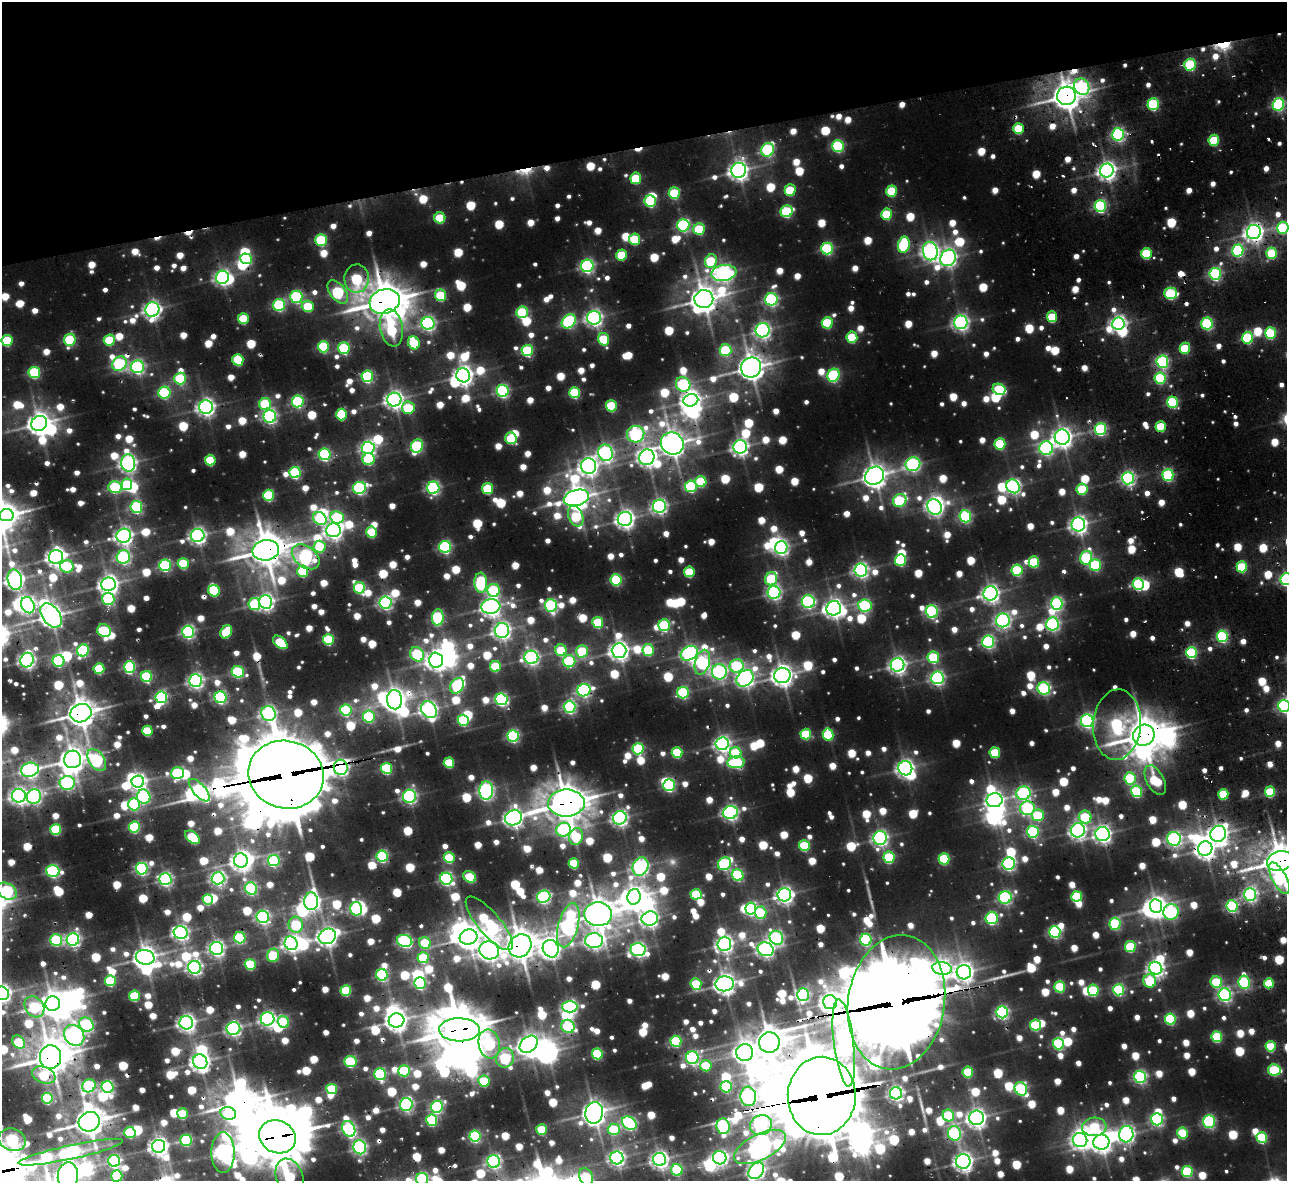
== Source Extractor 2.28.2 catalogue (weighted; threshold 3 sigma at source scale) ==
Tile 3 of 4 x 4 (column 3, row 1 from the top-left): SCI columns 3009-4293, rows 3787-4965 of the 5580 x 5245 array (HDU 1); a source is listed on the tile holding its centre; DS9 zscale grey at full resolution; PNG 1289 x 1183 px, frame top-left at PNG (2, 2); each listed source drawn as its Kron ellipse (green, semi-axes under 4 px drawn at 4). Shown black and unused: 12% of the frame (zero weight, under 2 of 3 exposures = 11% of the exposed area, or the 3 px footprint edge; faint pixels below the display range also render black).
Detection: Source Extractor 2.28.2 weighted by HDU 2 'WHT'; one run over the whole footprint, this tile lists its part. Background 0.0879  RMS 0.03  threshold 0.134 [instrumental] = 3 sigma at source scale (4.5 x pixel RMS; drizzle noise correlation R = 1.50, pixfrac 1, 0.05/0.05 arcsec/px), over >= 5 px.
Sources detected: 1559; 12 too faint to see at this stretch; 97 inside a brighter object's white glare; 20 cosmic-ray / hot-pixel residue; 3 long thin detections or spike segments (spike, bleed or trail) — neither listed nor drawn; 15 inside a brighter listed object's ellipse — not listed separately; of the other 1412, all 500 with FLUX_AUTO >= 204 (the completeness limit of this list) listed and drawn (912 fainter detections not listed), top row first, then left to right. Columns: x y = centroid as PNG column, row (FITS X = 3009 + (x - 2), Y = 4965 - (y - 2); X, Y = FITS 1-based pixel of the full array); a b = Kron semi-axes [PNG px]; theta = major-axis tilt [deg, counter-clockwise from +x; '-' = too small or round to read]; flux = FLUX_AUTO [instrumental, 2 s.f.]
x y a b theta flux
1190 65 6 5 - 380
1082 87 8 7 - 590
1066 96 9 9 - 5200
1153 104 6 5 - 460
1278 104 6 5 - 670
1018 128 5 5 - 210
1118 134 6 6 - 850
1214 140 5 5 - 230
838 146 6 6 - 480
768 150 7 6 - 650
739 170 8 7 - 2100
1107 170 7 6 - 2000
636 178 5 5 - 220
790 190 6 5 - 220
892 191 5 5 - 230
674 193 6 5 - 290
650 201 6 5 - 370
1100 206 6 5 - 620
787 211 6 6 - 400
887 214 5 5 - 250
440 218 5 5 - 210
683 225 6 6 - 640
1283 228 6 5 - 380
699 229 6 5 - 250
1254 232 7 7 - 2100
635 239 5 5 - 240
321 240 6 5 - 410
904 245 8 5 80 340
827 248 6 6 - 510
1238 250 6 5 - 590
930 251 9 7 -79 1600
1146 253 5 5 - 280
1272 253 5 5 - 260
622 255 5 5 - 210
948 258 9 7 58 1500
246 259 6 5 - 420
711 261 7 6 - 310
587 266 6 6 - 890
724 273 12 8 8 1400
1215 274 6 5 - 670
222 277 6 6 - 1300
357 279 14 12 88 390
338 292 13 7 -53 530
1171 293 6 6 - 390
441 295 6 5 - 270
296 297 6 6 - 570
704 299 9 9 - 4300
771 299 6 6 - 760
385 301 15 12 17 7700
279 305 6 6 - 510
308 306 6 5 - 210
152 310 7 7 - 1600
522 312 6 5 - 420
1052 317 5 5 - 210
594 318 7 7 - 1400
243 319 5 5 - 210
569 321 8 6 47 570
961 322 7 6 - 1400
428 323 6 6 - 990
827 323 6 5 - 300
1207 323 6 5 - 500
1118 324 6 6 - 1500
391 328 19 11 -79 290
763 330 7 7 - 1400
1270 333 6 5 - 320
852 337 5 5 - 250
1248 338 6 5 - 410
604 339 6 5 - 240
7 340 5 5 - 280
70 340 6 5 - 390
109 340 5 5 - 230
414 343 7 5 -66 270
323 347 5 5 - 390
344 348 6 6 - 390
1185 348 5 5 - 210
527 350 5 5 - 430
725 350 6 6 - 280
238 360 6 5 - 290
1162 362 6 6 - 710
119 364 8 6 44 610
137 367 6 6 - 920
751 367 10 9 - 3800
34 372 5 5 - 410
463 375 7 6 - 2100
834 375 7 6 - 600
367 376 6 6 - 500
1160 378 6 5 - 390
180 379 6 6 - 440
683 384 8 7 - 460
999 389 7 5 -24 360
503 391 6 6 - 750
164 393 6 6 - 530
575 393 5 5 - 340
394 400 7 7 - 1800
691 400 7 6 - 2100
298 401 6 6 - 540
1172 402 5 5 - 440
265 404 6 6 - 350
611 406 5 5 - 300
206 407 7 7 - 1700
408 408 6 6 - 220
341 414 6 5 - 250
270 416 6 6 - 930
39 423 8 7 - 3100
1161 427 5 5 - 210
1100 429 6 5 - 570
636 434 8 8 - 740
1062 437 7 7 - 2300
511 438 6 5 - 240
672 443 11 10 - 4100
1000 444 5 5 - 330
417 446 7 5 66 530
740 447 7 6 - 1600
368 448 6 6 - 1100
1046 448 7 7 - 890
606 453 8 7 - 1100
325 454 6 6 - 630
647 457 8 7 - 1600
368 459 6 6 - 300
210 460 5 5 - 220
128 463 8 7 - 1500
913 464 7 6 - 950
589 466 8 7 - 2000
295 472 5 5 - 470
1168 475 5 5 - 510
875 476 10 8 35 3300
1128 478 6 6 - 1000
701 482 5 5 - 260
127 484 6 5 - 320
691 486 6 6 - 450
1013 486 7 6 - 1100
115 487 6 6 - 410
359 488 6 6 - 730
433 488 6 6 - 830
488 488 5 5 - 300
1082 489 6 5 - 270
268 495 5 5 - 370
576 498 13 8 15 3800
900 500 7 6 - 390
659 506 6 6 - 1100
136 507 6 6 - 590
934 507 8 6 -60 1200
6 515 7 6 - 1300
576 516 10 7 -68 280
965 516 6 6 - 610
337 517 7 6 - 360
320 519 7 6 - 400
625 519 7 7 - 2000
1078 524 7 7 - 1700
333 530 7 7 - 1700
372 532 5 5 - 260
198 535 7 6 - 1500
124 536 7 7 - 1700
320 547 6 6 - 240
445 547 6 6 - 650
781 548 6 6 - 1100
266 550 13 10 9 6000
56 557 7 6 - 2100
123 557 7 6 - 750
306 557 15 10 -39 970
1086 558 7 5 76 500
900 560 6 5 - 370
1034 562 5 5 - 270
183 563 5 5 - 240
165 565 6 6 - 540
1095 565 6 5 - 400
67 566 6 6 - 350
1242 567 5 5 - 280
861 570 6 6 - 1200
1017 570 6 5 - 340
303 571 5 5 - 290
689 572 5 5 - 220
771 579 7 6 - 310
1286 579 6 5 - 770
15 580 10 7 -77 1900
616 580 5 5 - 440
481 583 10 6 -87 420
109 584 7 6 - 2200
1138 584 6 5 - 410
359 588 5 5 - 360
493 590 6 6 - 410
214 591 6 5 - 290
774 592 6 6 - 960
991 593 7 7 - 1700
108 599 6 6 - 460
266 602 6 6 - 1500
385 602 6 6 - 1000
808 602 6 6 - 690
1057 603 6 6 - 730
254 604 6 6 - 310
28 605 8 6 -66 1100
551 605 6 6 - 750
865 606 6 6 - 490
491 607 9 7 7 2000
834 608 7 7 - 2000
932 611 6 6 - 770
51 615 13 8 -54 3300
438 617 8 5 83 520
1003 620 7 7 - 1100
598 622 5 5 - 290
1052 624 6 6 - 920
664 625 6 6 - 480
104 631 7 6 - 410
502 631 7 7 - 1600
188 632 6 6 - 890
226 632 7 5 61 230
1222 636 5 5 - 540
328 639 5 5 - 360
280 642 8 5 -39 240
988 642 6 6 - 810
83 650 6 5 - 520
561 650 6 5 - 230
648 650 6 5 - 280
582 651 6 6 - 300
619 651 7 7 - 2100
689 653 9 7 29 1300
1191 653 5 5 - 440
417 654 7 6 - 430
531 657 7 7 - 1100
933 657 6 5 - 320
27 660 7 6 - 1400
436 660 7 7 - 2200
58 661 6 6 - 420
569 661 6 6 - 440
702 662 13 7 74 790
897 665 7 6 - 1600
495 666 5 5 - 220
737 666 7 6 - 420
130 667 6 5 - 550
99 668 5 5 - 240
238 672 6 5 - 480
719 672 7 7 - 970
782 675 8 7 - 2800
147 677 5 5 - 390
745 678 9 7 41 1500
937 678 6 6 - 980
196 680 6 6 - 1200
457 686 8 6 58 420
1044 688 6 6 - 720
584 690 7 6 - 860
683 693 6 5 - 510
161 697 6 6 - 670
220 697 6 6 - 590
501 699 6 6 - 710
395 700 9 7 -87 3300
1284 706 6 5 - 800
570 707 6 6 - 770
346 710 6 5 - 500
429 710 9 7 -54 1600
81 713 11 9 18 4700
268 714 7 7 - 1300
369 716 6 6 - 430
463 720 5 5 - 340
1087 721 6 6 - 1000
1117 725 35 24 86 560
147 731 5 5 - 230
806 734 5 5 - 270
828 735 6 5 - 280
1144 735 11 10 - 6700
513 736 5 5 - 680
722 744 6 6 - 1400
638 749 5 5 - 490
677 752 5 5 - 270
736 753 6 5 - 230
995 753 5 5 - 220
73 759 9 8 - 3600
97 760 12 7 -54 540
736 762 8 6 4 410
449 763 5 5 - 220
341 767 8 7 - 1500
386 768 5 5 - 390
905 768 7 7 - 1700
30 770 9 7 12 1100
177 773 6 6 - 470
286 775 38 34 -14 36000
1130 778 6 5 - 380
1155 780 16 8 -62 240
138 782 6 6 - 1500
67 783 7 7 - 790
669 785 6 5 - 560
199 790 14 6 -48 730
486 791 9 6 86 1100
1137 791 6 5 - 420
1270 792 5 5 - 220
1023 793 7 6 - 860
1223 794 5 5 - 210
19 796 7 7 - 1600
34 796 7 7 - 940
409 796 6 6 - 840
144 797 7 6 - 540
994 800 8 7 - 1600
566 803 18 13 0 7000
134 804 6 6 - 490
1027 808 7 7 - 500
730 812 7 6 - 1200
1038 815 6 6 - 260
1085 817 6 6 - 300
513 818 8 7 - 1900
620 818 7 6 - 1400
134 827 5 5 - 430
56 829 5 5 - 340
563 830 7 7 - 650
1078 830 7 7 - 1400
1033 832 6 5 - 570
1103 834 7 7 - 1600
1218 834 8 7 - 2200
576 836 8 7 - 230
192 837 8 5 -40 280
880 838 7 6 - 1200
1174 839 7 7 - 990
804 846 5 5 - 300
1205 849 7 7 - 2300
382 856 5 5 - 580
889 857 5 5 - 360
449 858 5 5 - 240
944 859 5 5 - 360
241 860 7 7 - 2200
274 861 6 5 - 590
1280 861 13 9 15 6600
574 863 5 5 - 210
724 864 7 6 - 630
1009 864 6 6 - 840
640 867 9 7 68 1300
142 869 6 6 - 720
53 871 6 5 - 680
738 875 6 5 - 460
470 877 7 5 -30 220
218 878 6 6 - 1100
1279 878 17 7 -62 450
165 879 6 6 - 960
446 879 6 6 - 820
251 889 6 5 - 610
7 891 10 7 -32 590
696 894 5 5 - 250
1250 894 6 6 - 950
784 895 7 6 - 1600
1077 896 5 5 - 340
544 897 7 6 - 850
634 897 8 6 80 2500
1005 897 6 6 - 810
208 899 5 5 - 240
311 901 9 7 90 1400
1156 906 7 6 - 2300
1232 906 5 5 - 590
356 909 7 6 - 700
751 909 6 5 - 560
1171 912 8 8 - 640
760 913 6 6 - 370
598 914 14 12 -4 4900
263 917 6 6 - 1000
992 918 6 6 - 550
650 919 8 7 - 1400
489 923 34 11 -50 560
1115 924 6 5 - 490
296 925 8 7 - 260
568 925 23 10 75 1100
181 932 7 6 - 1300
1055 932 6 5 - 670
327 936 9 7 23 2100
469 937 9 7 20 3500
240 938 6 5 - 420
776 938 7 6 - 820
73 939 6 6 - 1100
56 940 6 5 - 430
866 940 6 5 - 540
405 941 8 6 -17 810
594 941 9 7 1 1500
291 943 7 6 - 1500
425 943 6 5 - 210
724 944 7 7 - 1500
520 946 12 10 47 5200
1130 947 5 5 - 280
217 948 6 6 - 1300
551 949 9 8 - 2200
766 949 8 6 -23 1400
489 950 10 9 - 1900
638 950 7 6 - 1200
273 955 7 6 - 350
145 957 9 7 -10 3200
423 958 5 5 - 280
250 964 5 5 - 350
194 967 6 6 - 1100
942 968 10 6 -9 1200
1156 968 7 6 - 1400
964 972 7 7 - 2200
382 975 6 5 - 560
110 981 5 5 - 290
1150 981 7 6 - 250
1216 982 6 5 - 290
1244 982 7 5 -81 530
420 983 6 5 - 580
1269 983 5 5 - 210
696 984 6 5 - 220
725 984 9 7 5 2600
1060 987 5 5 - 310
346 990 5 5 - 280
1093 990 5 5 - 340
1118 990 5 5 - 510
2 993 7 6 - 1800
803 995 6 6 - 660
1225 995 6 6 - 940
134 996 5 5 - 230
830 1002 7 7 - 2200
896 1002 67 48 81 43000
53 1004 7 7 - 3600
34 1007 11 9 -53 330
570 1007 7 6 - 980
1002 1012 6 5 - 800
267 1019 7 6 - 1200
1170 1019 5 5 - 430
396 1020 8 7 - 2700
283 1022 6 5 - 320
186 1023 7 6 - 1700
86 1024 8 6 -38 590
1036 1025 5 5 - 330
568 1026 7 6 - 440
233 1029 7 6 - 1100
459 1030 20 11 -1 9000
74 1035 11 9 -52 1500
1217 1037 5 5 - 330
676 1041 5 5 - 410
19 1042 7 5 -48 200
769 1042 10 10 - 5200
844 1043 44 10 -83 1300
489 1044 15 10 -78 390
529 1044 10 7 40 2300
1058 1044 6 5 - 540
1270 1046 5 5 - 240
745 1052 8 8 - 2200
597 1054 5 5 - 390
50 1057 12 10 86 6500
505 1058 10 9 - 410
692 1058 6 6 - 850
200 1062 7 7 - 2100
351 1062 6 5 - 380
706 1066 6 5 - 200
1274 1070 6 5 - 370
404 1071 6 5 - 310
968 1072 5 5 - 250
380 1074 6 6 - 540
44 1075 12 8 -22 230
1140 1077 6 6 - 810
484 1081 6 5 - 270
89 1086 7 6 - 510
108 1087 6 5 - 700
726 1087 6 5 - 400
332 1089 5 5 - 320
1021 1089 7 6 - 620
896 1093 6 6 - 1200
748 1096 10 8 -84 1100
822 1096 39 34 88 32000
47 1098 5 5 - 430
406 1104 6 6 - 890
437 1107 6 6 - 630
228 1113 8 6 -18 300
594 1113 11 8 78 3400
183 1114 5 5 - 210
948 1115 6 5 - 270
976 1118 7 7 - 2100
1157 1119 6 6 - 750
432 1120 5 5 - 400
1209 1121 6 6 - 630
89 1122 11 9 26 5300
629 1123 8 6 -41 790
761 1125 11 10 - 870
723 1126 8 6 -77 600
1094 1127 12 9 4 240
349 1129 8 6 -66 780
614 1129 6 6 - 240
542 1130 5 5 - 210
130 1132 5 5 - 270
954 1133 7 6 - 730
1182 1133 5 5 - 280
1126 1134 8 7 - 1300
475 1136 5 5 - 580
277 1137 19 16 -25 13000
1262 1138 5 5 - 340
12 1140 14 11 -18 640
186 1140 6 5 - 410
1080 1140 7 7 - 1500
1101 1142 8 7 - 2300
159 1146 6 6 - 2000
360 1147 7 6 - 1000
760 1147 28 13 27 2400
71 1152 53 7 12 1700
223 1153 20 11 90 1800
617 1158 6 6 - 1300
720 1158 7 6 - 1100
659 1159 7 6 - 1700
114 1161 6 6 - 740
494 1161 6 6 - 1000
963 1161 7 7 - 2100
677 1170 6 5 - 380
756 1171 9 6 50 1400
1187 1171 5 5 - 410
68 1176 14 10 84 2900
117 1176 5 5 - 340
289 1177 18 13 -69 380
586 1177 9 6 -67 270
422 1179 6 6 - 810
Overlapping masked pixels (flux is a lower limit): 40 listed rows (the first 20) at x y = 1066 96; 1254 232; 1272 253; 357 279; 385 301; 119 364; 1172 402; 1161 427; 636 434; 672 443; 325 454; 647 457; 266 550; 306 557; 303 571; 81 713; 1117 725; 1144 735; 341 767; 286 775
Isophote crosses this tile's border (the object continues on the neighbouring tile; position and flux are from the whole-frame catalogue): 14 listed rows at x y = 1283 228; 1286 579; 1284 706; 1280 861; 1279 878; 7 891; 2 993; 12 1140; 756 1171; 68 1176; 117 1176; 289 1177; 586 1177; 422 1179
Unlisted compact peaks at least as high as the median listed source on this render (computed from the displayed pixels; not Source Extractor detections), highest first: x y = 695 1093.